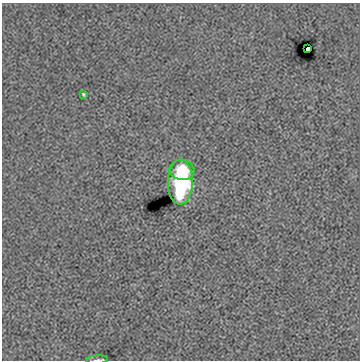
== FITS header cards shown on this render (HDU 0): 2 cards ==
NAXIS1  =                  358
NAXIS2  =                  358

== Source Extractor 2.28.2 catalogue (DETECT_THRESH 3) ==
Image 358 x 358 px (HDU 0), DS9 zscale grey, 1 PNG px = 1 image px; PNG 362 x 362 px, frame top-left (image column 1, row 358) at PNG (2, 3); each listed source drawn as its Kron ellipse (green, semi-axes under 4 px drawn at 4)
Background 1.45e-04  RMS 0.075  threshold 0.226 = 3 sigma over >= 5 px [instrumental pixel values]
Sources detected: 5; all 5 listed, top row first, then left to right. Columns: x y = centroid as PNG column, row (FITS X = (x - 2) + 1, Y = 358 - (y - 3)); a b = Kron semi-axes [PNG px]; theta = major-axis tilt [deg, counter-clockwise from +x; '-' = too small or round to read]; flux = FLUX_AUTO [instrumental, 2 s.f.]
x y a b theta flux
308 49 4 3 - 41
83 94 4 3 - 6
182 170 12 10 -13 130
180 182 22 12 89 480
97 360 11 3 3 10
At the frame edge (FLAGS 8, measured only in part): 1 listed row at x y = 97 360